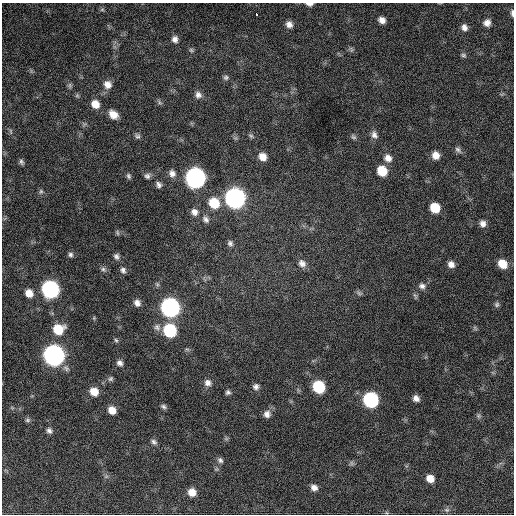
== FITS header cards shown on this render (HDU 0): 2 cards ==
NAXIS1  =                  512 / Axis length
NAXIS2  =                  512 / Axis length

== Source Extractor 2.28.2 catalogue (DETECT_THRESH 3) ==
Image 512 x 512 px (HDU 0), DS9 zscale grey, 1 PNG px = 1 image px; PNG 516 x 516 px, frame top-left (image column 1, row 512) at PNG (2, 3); no overlay
Background 823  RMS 23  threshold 68.5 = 3 sigma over >= 5 px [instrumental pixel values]
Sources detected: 89; all 89 listed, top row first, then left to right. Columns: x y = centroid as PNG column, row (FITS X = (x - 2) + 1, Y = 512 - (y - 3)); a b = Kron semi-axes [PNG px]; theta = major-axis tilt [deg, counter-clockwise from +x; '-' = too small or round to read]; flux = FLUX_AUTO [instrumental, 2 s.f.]
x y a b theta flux
309 4 8 4 -2 5600
102 10 6 4 1 2400
512 13 8 3 -90 3900
256 14 3 3 - 15000
382 20 7 6 - 9300
487 23 7 7 - 9000
289 24 8 7 - 8600
464 27 8 6 -69 7100
175 39 8 7 - 7300
191 50 6 6 - 2700
351 50 8 4 -90 2500
463 55 7 5 -10 2800
226 77 7 6 - 3800
107 84 10 10 - 12000
70 86 8 5 -84 3400
77 95 6 5 - 2400
198 95 9 8 - 7600
160 102 7 4 -46 3100
95 104 9 8 - 16000
113 114 10 7 -43 16000
11 131 8 4 -81 2500
374 135 10 8 -66 7300
137 136 7 6 - 3800
251 136 8 5 -40 3100
353 137 8 5 -40 3300
458 150 11 7 -43 5100
436 155 8 7 - 13000
262 157 9 7 -47 14000
388 158 10 9 - 11000
21 162 8 5 -70 3500
382 171 9 8 - 34000
172 173 10 8 -71 8600
129 176 8 6 -78 3600
147 176 8 7 - 5100
195 178 10 9 - 750000
159 185 8 6 -70 5400
41 191 8 6 90 3200
235 198 10 9 - 780000
214 203 11 10 - 40000
435 208 8 7 - 36000
194 212 10 9 - 8900
206 219 11 8 -52 7100
483 224 8 7 - 8100
117 233 7 4 -71 2600
230 243 8 7 - 4400
70 254 7 7 - 3900
116 256 8 7 - 5000
302 263 10 9 - 8800
451 264 8 7 - 9000
502 264 9 8 - 23000
103 269 8 6 -44 4000
123 270 8 6 -64 4900
422 286 9 7 -19 6400
50 289 10 9 - 400000
29 293 8 7 - 14000
359 293 8 6 -14 3300
137 303 8 7 - 7900
497 304 8 7 - 3500
170 308 10 9 - 610000
157 327 10 9 - 7200
475 328 8 4 -54 2300
58 329 10 9 - 37000
170 330 9 8 - 110000
116 340 6 5 - 2600
187 349 7 4 -18 2400
54 355 10 9 - 920000
120 363 7 6 - 6000
111 379 7 6 - 3300
208 383 9 8 - 8100
256 387 8 7 - 5700
319 387 9 8 - 82000
94 392 8 7 - 19000
228 392 6 6 - 3600
416 398 7 6 - 7700
371 400 9 9 - 230000
163 407 8 5 -27 3700
112 410 8 7 - 15000
267 414 9 9 - 8500
478 416 6 6 - 3000
27 420 7 5 0 3300
49 431 8 6 -52 5200
154 442 8 6 -37 4400
220 460 8 6 -48 4300
351 463 7 4 -89 2700
106 476 7 4 1 2700
430 478 7 7 - 14000
314 488 7 6 - 8300
192 492 8 8 - 16000
447 510 8 6 18 3800
At the frame edge (FLAGS 8, measured only in part): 2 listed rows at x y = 309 4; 512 13